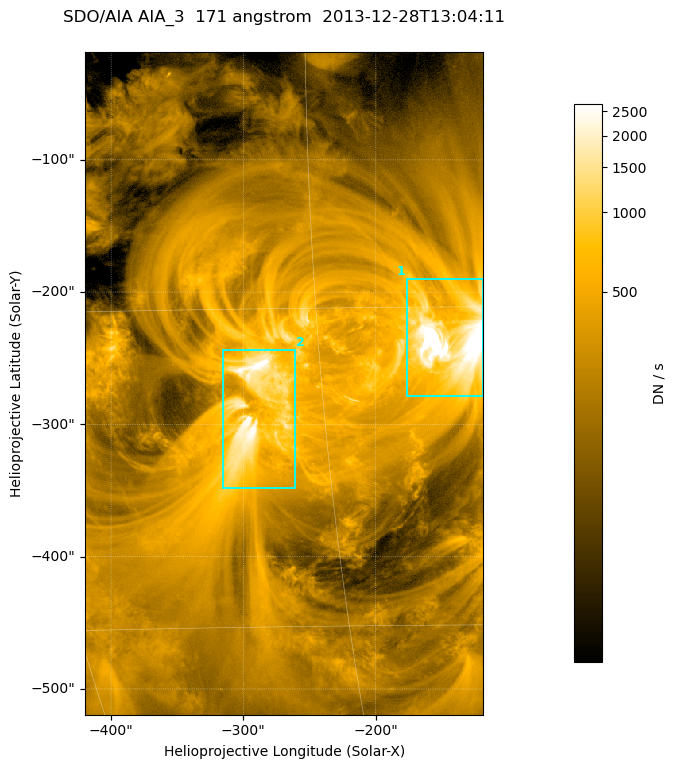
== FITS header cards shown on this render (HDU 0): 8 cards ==
TELESCOP= 'SDO/AIA '
INSTRUME= 'AIA_3   '
WAVELNTH=                  171
WAVEUNIT= 'angstrom'
DATE-OBS= '2013-12-28T13:04:11.34'
CTYPE1  = 'HPLN-TAN'
CTYPE2  = 'HPLT-TAN'
BUNIT   = 'DN / s  '

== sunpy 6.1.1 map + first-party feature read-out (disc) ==
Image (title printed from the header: SDO/AIA AIA_3  171 angstrom  2013-12-28T13:04:11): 502 x 835 px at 0.599 arcsec/px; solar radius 976 arcsec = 1628 px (partial field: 5.0% of the solar disc is inside the frame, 100% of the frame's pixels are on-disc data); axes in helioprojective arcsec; data unit DN / s (BUNIT, on the colour bar)
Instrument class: DISC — disc imager (sunpy class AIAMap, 171 A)
Bright regions (active regions / flare kernels): reference = the on-disc median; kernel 5 px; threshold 5 sigma = 735 DN / s over a disc level ~239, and >= 1.15x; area >= 419 px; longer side >= 6 px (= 3.6 arcsec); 2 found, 2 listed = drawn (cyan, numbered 1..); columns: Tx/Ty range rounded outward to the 2 arcsec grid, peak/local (2 s.f.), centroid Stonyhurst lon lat
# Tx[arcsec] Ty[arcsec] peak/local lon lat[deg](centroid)
1 -178..-118 -280..-190 30 -9 -17
2 -316..-260 -350..-242 16 -18 -20